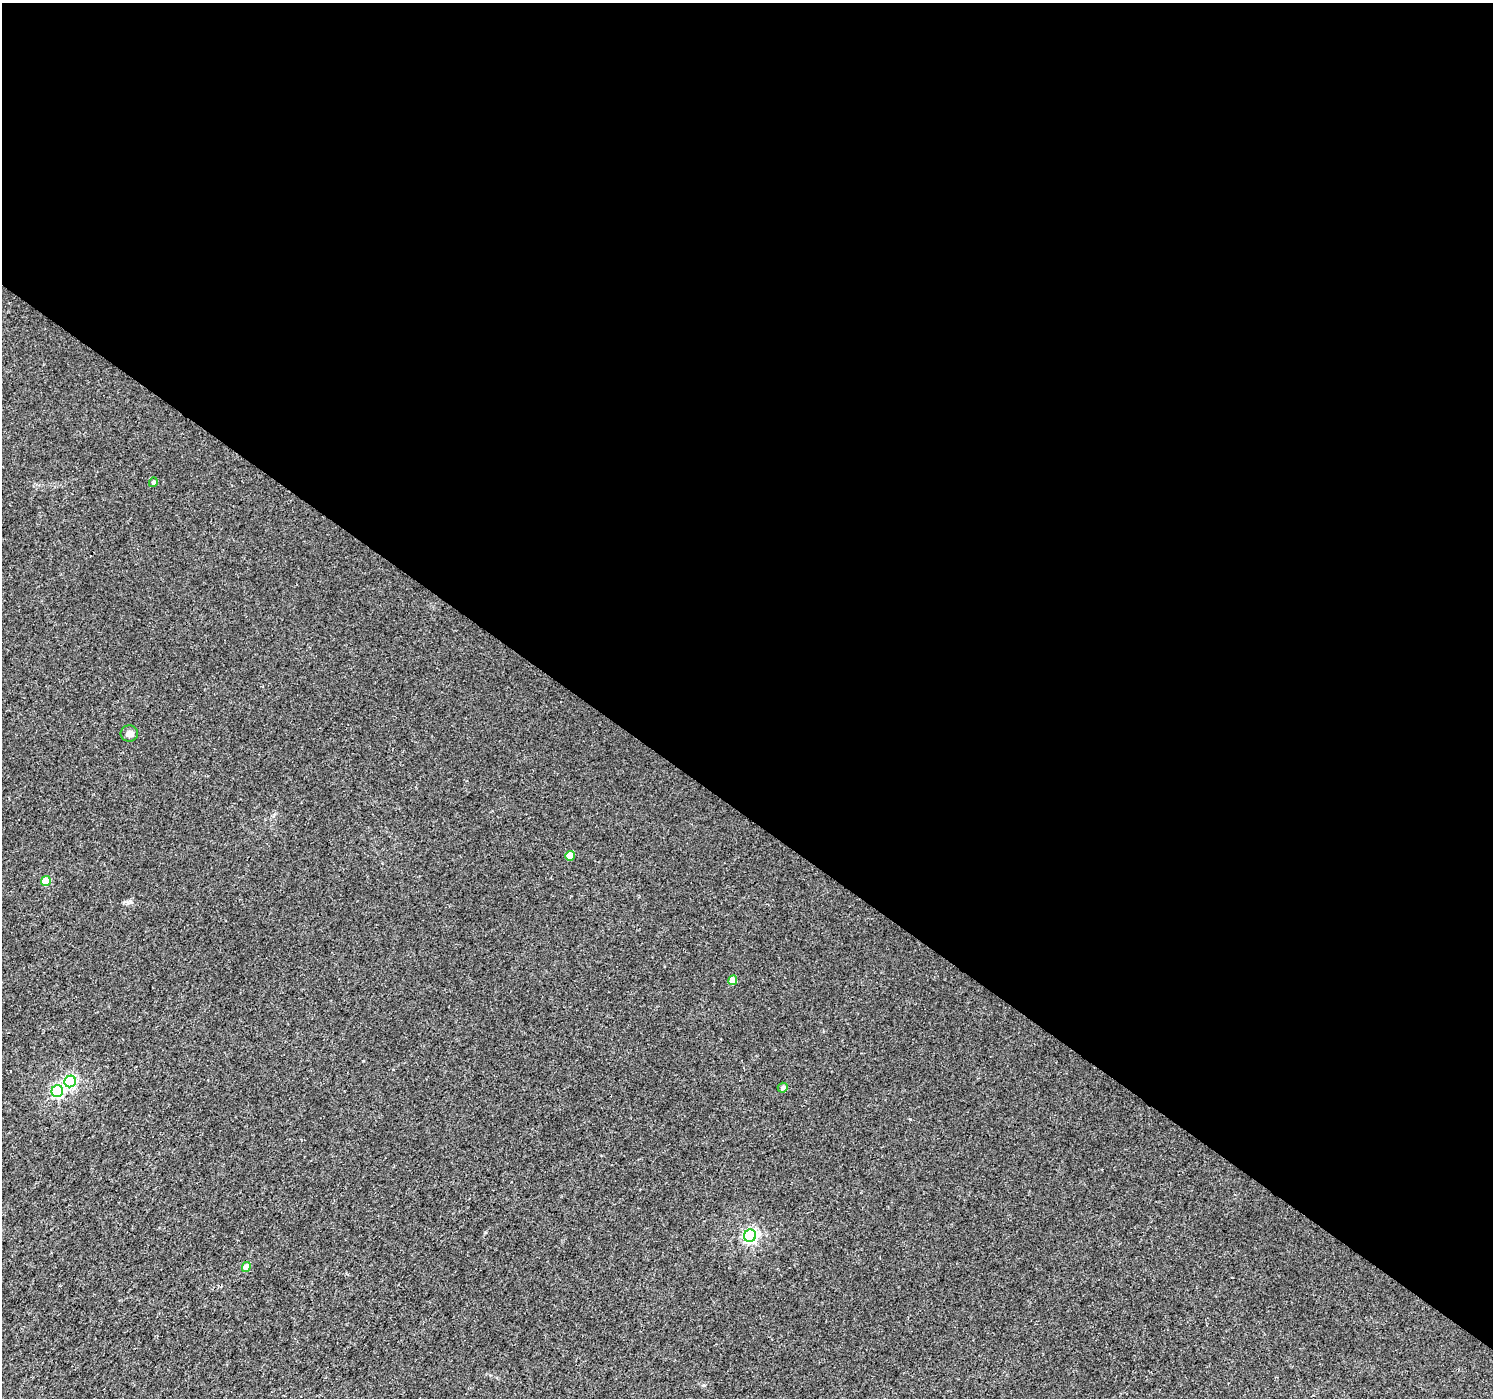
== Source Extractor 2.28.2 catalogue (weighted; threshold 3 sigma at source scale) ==
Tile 3 of 4 x 4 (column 3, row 1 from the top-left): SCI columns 2989-4479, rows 4435-5830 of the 5970 x 6010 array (HDU 1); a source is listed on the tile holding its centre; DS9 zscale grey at full resolution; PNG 1495 x 1400 px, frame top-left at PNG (2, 3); each listed source drawn as its Kron ellipse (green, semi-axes under 4 px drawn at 4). Shown black and unused: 58% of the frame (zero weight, under 3 of 4 exposures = <1% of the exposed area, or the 3 px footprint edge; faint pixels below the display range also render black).
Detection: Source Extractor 2.28.2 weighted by HDU 2 'WHT'; one run over the whole footprint, this tile lists its part. Background 0.00228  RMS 0.0023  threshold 0.0103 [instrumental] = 3 sigma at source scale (4.5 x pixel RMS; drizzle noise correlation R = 1.50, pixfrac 1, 0.0396/0.0396 arcsec/px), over >= 5 px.
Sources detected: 10; all 10 listed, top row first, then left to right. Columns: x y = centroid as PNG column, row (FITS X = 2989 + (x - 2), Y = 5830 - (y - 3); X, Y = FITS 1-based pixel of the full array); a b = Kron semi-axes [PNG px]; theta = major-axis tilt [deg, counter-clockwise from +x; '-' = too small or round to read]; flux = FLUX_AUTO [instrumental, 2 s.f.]
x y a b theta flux
153 482 5 4 - 0.57
129 734 9 8 - 0.96
570 856 5 4 - 3.1
46 881 5 4 - 4.2
733 980 5 4 - 2.9
70 1081 6 5 - 26
783 1088 5 5 - 0.78
57 1091 6 5 - 27
750 1236 6 6 - 46
246 1267 5 4 - 2.4
Unlisted compact peaks at least as high as the median listed source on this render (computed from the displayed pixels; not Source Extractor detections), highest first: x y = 130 902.